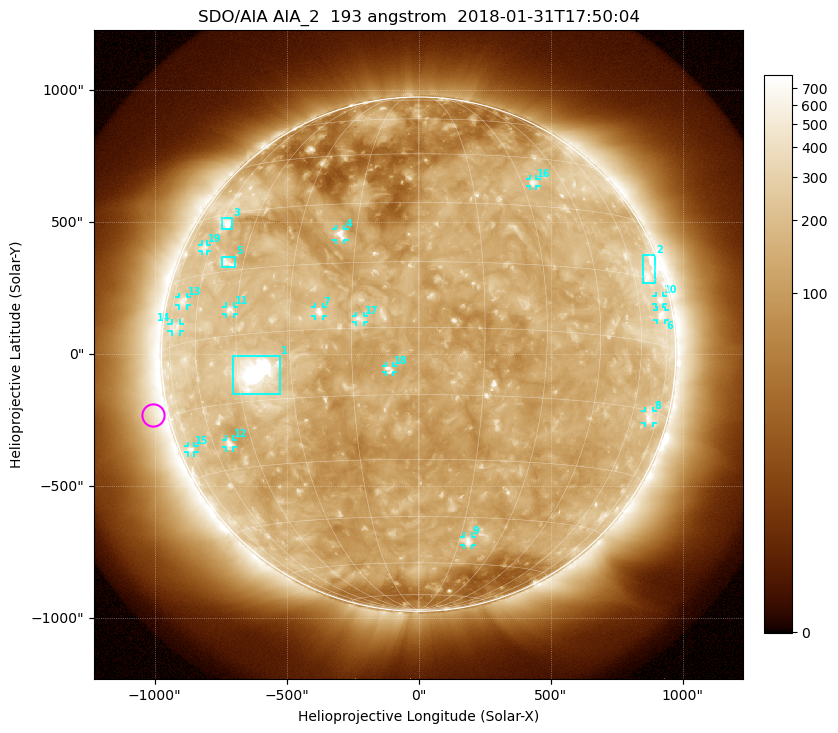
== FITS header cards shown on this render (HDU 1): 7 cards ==
TELESCOP= 'SDO/AIA'
INSTRUME= 'AIA_2'
WAVELNTH=                  193
WAVEUNIT= 'angstrom'
DATE-OBS= '2018-01-31T17:50:04.84'
CTYPE1  = 'HPLN-TAN'
CTYPE2  = 'HPLT-TAN'

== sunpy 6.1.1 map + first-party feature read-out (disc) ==
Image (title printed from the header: SDO/AIA AIA_2  193 angstrom  2018-01-31T17:50:04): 1024 x 1024 px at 2.4 arcsec/px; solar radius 974 arcsec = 406 px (full disc in frame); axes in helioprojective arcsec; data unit not stated in the header (colour bar unlabelled)
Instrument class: DISC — disc imager (sunpy class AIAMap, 193 A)
Bright regions (active regions / flare kernels): reference = the median radial profile (limb darkening/brightening removed); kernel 9 px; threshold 5 sigma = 256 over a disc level ~137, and >= 1.15x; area >= 12 px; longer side >= 10 px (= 24 arcsec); searched inside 0.97 R_sun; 19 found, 19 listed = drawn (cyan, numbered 1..; 15 of them under ~33 arcsec drawn as corner ticks so the feature stays visible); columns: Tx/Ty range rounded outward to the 5 arcsec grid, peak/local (2 s.f.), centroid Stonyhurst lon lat
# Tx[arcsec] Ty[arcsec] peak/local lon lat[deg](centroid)
1 -705..-520 -150..-5 21 -40 -9
2 850..900 265..375 4.7 +69 +16
3 -750..-705 475..515 5.6 -57 +27
4 -315..-280 435..475 6.6 -19 +22
5 -750..-695 325..370 4 -51 +17
6 905..935 130..165 3.8 +72 +7
7 -390..-360 145..180 5.4 -23 +4
8 860..890 -260..-215 3.4 +69 -16
9 170..205 -725..-690 4.7 +18 -52
10 900..930 190..220 3.8 +72 +10
11 -730..-700 150..180 4.5 -47 +6
12 -730..-700 -355..-325 4.2 -53 -24
13 -910..-875 185..215 3.1 -68 +10
14 -935..-905 85..115 2.8 -71 +4
15 -875..-850 -375..-345 3.5 -74 -23
16 420..450 635..665 4 +34 +37
17 -240..-205 120..145 3.7 -13 +2
18 -125..-95 -70..-45 3.9 -7 -9
19 -820..-800 390..415 2.8 -63 +22
Off-limb structures (1.02-1.3 R_sun): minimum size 162 px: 4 found; the strongest spans PA ~55..140 deg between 1.02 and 1.3 R_sun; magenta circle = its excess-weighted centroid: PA ~105 deg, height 1.06 R_sun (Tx ~-1005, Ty ~-230 arcsec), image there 2.1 x the reference